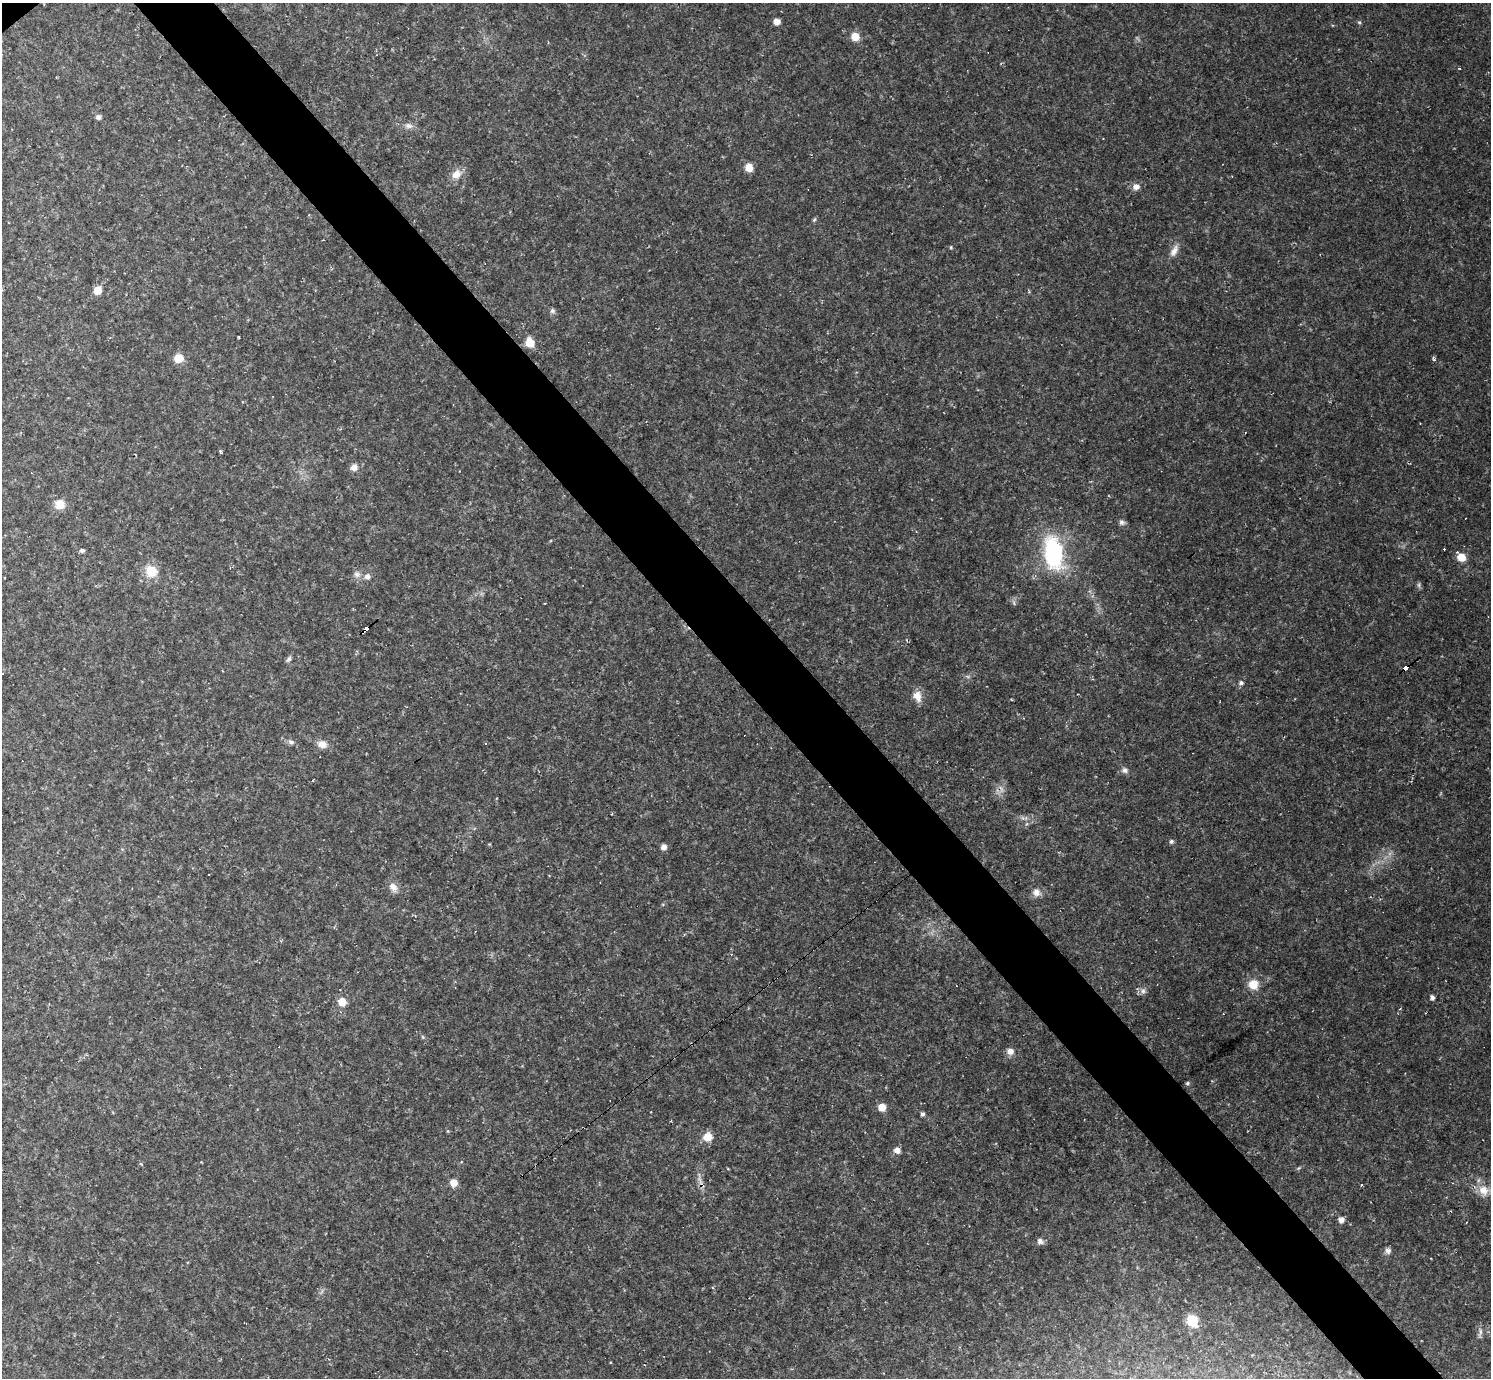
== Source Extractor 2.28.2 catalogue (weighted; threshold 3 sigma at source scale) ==
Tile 6 of 4 x 4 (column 2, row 2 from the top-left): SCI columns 1490-2978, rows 3047-4422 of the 5956 x 5953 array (HDU 1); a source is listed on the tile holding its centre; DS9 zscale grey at full resolution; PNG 1493 x 1380 px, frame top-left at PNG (2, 3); no overlay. Shown black and unused: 5% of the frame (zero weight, under 2 of 3 exposures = <1% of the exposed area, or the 3 px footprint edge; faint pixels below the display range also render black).
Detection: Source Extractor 2.28.2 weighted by HDU 2 'WHT'; one run over the whole footprint, this tile lists its part. Background 0.0519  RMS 0.0075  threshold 0.0336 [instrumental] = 3 sigma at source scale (4.5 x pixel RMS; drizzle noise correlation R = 1.50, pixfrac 1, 0.05/0.05 arcsec/px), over >= 5 px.
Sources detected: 73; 2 too faint to see at this stretch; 11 cosmic-ray / hot-pixel residue — not listed; the other 60 listed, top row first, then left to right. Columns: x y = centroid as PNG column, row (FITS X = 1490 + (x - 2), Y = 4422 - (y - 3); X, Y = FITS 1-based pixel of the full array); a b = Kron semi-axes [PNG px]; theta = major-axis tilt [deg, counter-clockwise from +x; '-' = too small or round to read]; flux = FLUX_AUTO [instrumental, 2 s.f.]
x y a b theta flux
777 21 6 5 - 4.8
1359 22 5 4 - 0.95
855 36 8 7 - 10
1460 68 3 3 - 1.5
98 117 7 7 - 2.1
408 126 11 7 -13 3.5
1103 138 3 2 - 0.52
749 167 7 7 - 8.8
456 174 14 10 38 7.6
1136 187 8 7 - 4.1
814 220 7 4 58 1.1
951 247 5 3 - 0.76
1174 251 18 8 61 5.6
98 290 9 8 - 7.6
552 311 7 7 - 2
530 342 8 7 - 13
178 358 9 8 - 10
221 452 5 3 - 1.2
354 467 10 9 - 4.2
60 504 9 8 - 12
1122 522 7 7 - 2.2
82 550 6 5 - 1.7
1053 553 39 21 -79 74
1461 557 9 8 - 9.7
151 571 15 13 -45 13
357 574 10 8 -29 3.6
367 576 7 7 - 3.5
1419 585 7 4 -90 1.5
366 628 5 3 - 36
289 659 8 5 52 1.9
1405 667 5 3 - 57
1241 683 7 6 - 2
917 696 15 10 -68 7.1
291 742 9 6 -20 2.3
322 744 12 9 -18 6.3
1125 770 8 6 -35 2.8
1001 789 11 5 -67 3
1171 841 5 5 - 1.8
664 847 6 6 - 3.7
393 887 13 9 -51 5.6
1036 892 11 10 - 4.8
1253 984 11 11 - 11
1143 991 8 8 - 2.8
1432 997 5 4 - 2.7
342 1002 7 7 - 12
423 1037 6 4 -71 0.92
1010 1051 9 8 - 4.7
1187 1083 6 4 22 1.2
882 1107 7 7 - 7.7
922 1114 5 4 - 1.8
707 1137 12 11 - 7.9
897 1150 8 7 - 3.9
141 1164 5 3 - 0.91
454 1183 7 7 - 7.7
1483 1190 17 14 -49 11
1341 1220 7 7 - 3.5
1040 1241 8 7 - 2.8
1388 1251 8 7 - 2.7
1192 1321 7 7 - 34
1480 1332 16 4 79 2.7
Overlapping masked pixels (flux is a lower limit): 2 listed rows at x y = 366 628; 1405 667
Unlisted compact peaks at least as high as the median listed source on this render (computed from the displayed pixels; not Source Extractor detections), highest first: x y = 1434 359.